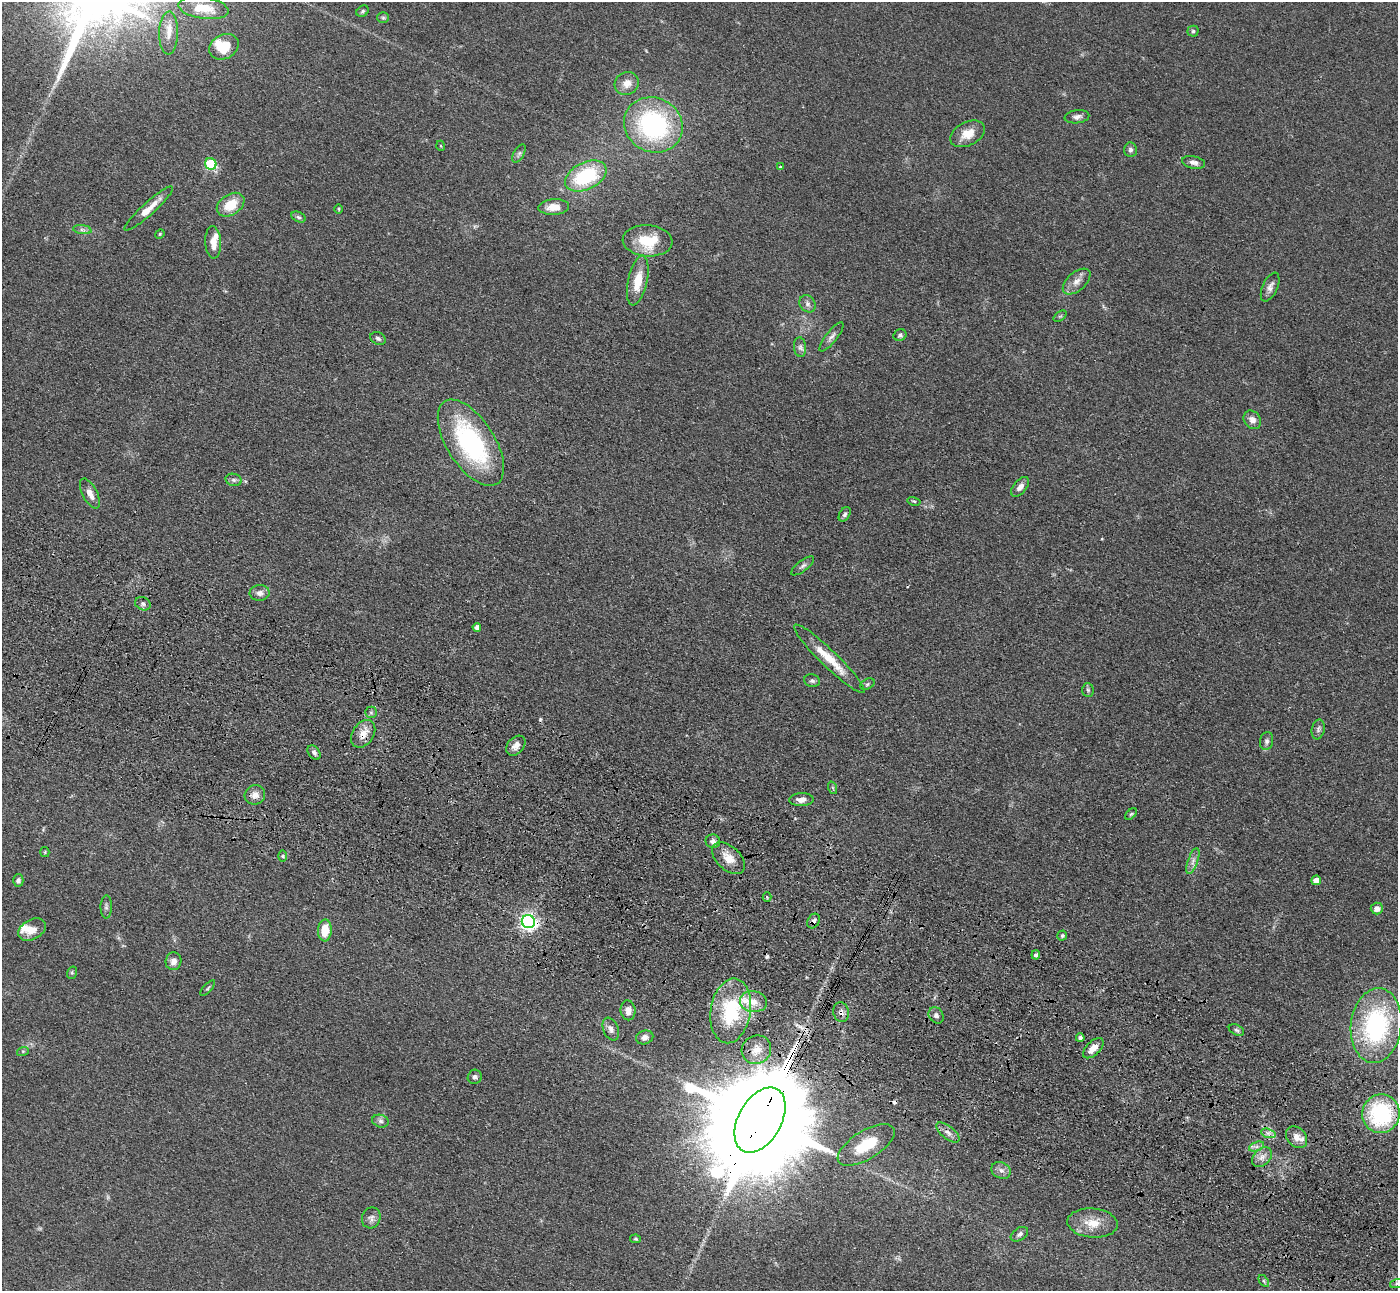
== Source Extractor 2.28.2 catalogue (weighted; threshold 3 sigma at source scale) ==
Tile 6 of 4 x 4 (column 2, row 2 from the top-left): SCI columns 1457-2852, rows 2832-4120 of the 5703 x 5795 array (HDU 1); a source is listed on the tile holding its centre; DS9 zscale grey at full resolution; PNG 1400 x 1293 px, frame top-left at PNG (2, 2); each listed source drawn as its Kron ellipse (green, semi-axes under 4 px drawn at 4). Shown black and unused: <1% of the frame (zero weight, under 3 of 4 exposures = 6% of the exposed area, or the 3 px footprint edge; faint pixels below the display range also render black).
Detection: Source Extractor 2.28.2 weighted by HDU 2 'WHT'; one run over the whole footprint, this tile lists its part. Background 0.0663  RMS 0.006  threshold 0.0268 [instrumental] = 3 sigma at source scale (4.5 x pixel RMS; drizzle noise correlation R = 1.50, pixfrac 1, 0.05/0.05 arcsec/px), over >= 5 px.
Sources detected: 118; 1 too faint to see at this stretch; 3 cosmic-ray / hot-pixel residue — neither listed nor drawn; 5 inside a brighter listed object's ellipse — not listed separately; the other 109 listed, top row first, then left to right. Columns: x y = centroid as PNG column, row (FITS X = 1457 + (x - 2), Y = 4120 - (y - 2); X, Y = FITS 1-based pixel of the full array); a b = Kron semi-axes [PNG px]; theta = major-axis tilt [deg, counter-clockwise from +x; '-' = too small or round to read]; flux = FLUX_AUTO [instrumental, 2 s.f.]
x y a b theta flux
203 8 25 10 -9 14
363 11 6 5 - 1.1
383 18 6 5 - 1
1193 31 5 5 - 1.1
169 33 21 9 89 5.7
224 47 15 12 28 14
627 83 12 11 - 5.7
1077 117 12 6 7 2.6
653 125 30 27 -27 94
967 134 18 11 27 9
441 146 5 3 - 0.49
1130 150 7 6 - 1.8
519 154 10 5 62 1.5
1194 162 12 6 -12 3.2
211 164 6 5 - 57
780 167 4 3 - 1.2
586 176 22 13 26 47
231 205 15 10 33 14
554 207 15 8 3 8
149 209 32 6 42 8.9
339 209 5 3 - 0.58
298 217 7 5 -27 1.3
82 230 9 4 -8 1.7
160 234 5 4 - 0.65
647 241 25 15 -4 21
213 242 16 8 -86 6.1
638 281 25 9 78 12
1077 281 16 9 41 4.9
1270 287 15 7 65 3.4
807 304 9 7 -54 2.4
1060 316 7 4 36 0.94
900 335 6 5 - 1.3
831 337 18 5 52 2.7
378 338 8 6 -26 1.7
800 347 10 6 -85 2.1
1252 420 10 8 -52 3.6
471 443 49 24 -57 90
234 480 8 6 -16 1.7
1020 487 12 6 51 3.4
90 494 16 7 -63 5.3
914 501 6 3 -13 0.79
845 514 8 5 58 1.5
803 566 14 5 38 1.9
260 593 10 8 3 3.2
143 604 8 6 -26 1.8
477 627 4 4 - 2.5
829 659 48 8 -44 18
812 681 8 6 -13 1.6
867 684 8 5 27 1.2
1088 690 7 5 -86 1
371 712 6 5 - 1.2
1318 729 10 6 79 1.9
363 734 15 10 56 6.6
1267 741 9 6 78 1.9
516 746 11 8 48 3.7
314 752 8 5 -53 1.9
833 788 6 4 -71 0.73
255 795 10 9 - 4.2
801 800 12 6 2 4
1131 814 7 4 44 0.95
713 841 7 6 - 2.7
45 852 5 4 - 0.67
283 856 6 4 -90 0.94
728 858 19 11 -43 8.4
1193 861 13 5 71 2.9
1316 880 5 4 - 6.9
18 881 6 5 - 1.6
767 897 4 4 - 0.6
106 907 11 5 88 1.8
1377 909 6 6 - 3.4
813 921 8 6 58 2.1
528 922 7 6 - 230
32 930 15 9 29 6.5
325 930 11 7 87 12
1062 935 5 5 - 1.1
1036 955 4 4 - 1.7
174 961 9 8 - 3.6
72 973 6 5 - 0.94
208 988 10 4 48 1
753 1002 13 10 -9 6.5
628 1010 10 7 -82 4
731 1011 32 20 81 42
841 1012 10 8 -75 2.6
936 1015 8 7 - 2.2
1376 1025 37 25 84 85
611 1029 12 7 -67 3
1236 1030 8 5 -27 1.3
645 1037 9 7 16 2.5
1080 1038 4 3 - 1.5
1093 1048 13 6 44 5.8
756 1050 15 14 - 7.7
23 1051 6 4 18 0.74
475 1077 7 7 - 1.8
1381 1114 19 18 - 60
760 1120 35 21 61 23000
380 1121 8 6 -17 1.8
948 1133 14 6 -39 3.1
1268 1133 7 4 -18 1.9
1297 1137 12 9 -49 4.9
866 1145 32 14 31 20
1257 1147 8 4 18 1.9
1262 1157 11 8 44 3.8
1001 1170 10 8 -27 3
371 1218 10 9 - 3
1093 1223 25 14 -5 12
1019 1234 9 6 33 1.9
636 1239 5 4 - 0.75
1264 1281 7 3 -54 0.9
1397 1283 7 4 19 1.4
Overlapping masked pixels (flux is a lower limit): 5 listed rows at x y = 363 734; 813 921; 528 922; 841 1012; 760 1120
Isophote crosses this tile's border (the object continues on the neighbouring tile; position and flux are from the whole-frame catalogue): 1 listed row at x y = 1397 1283